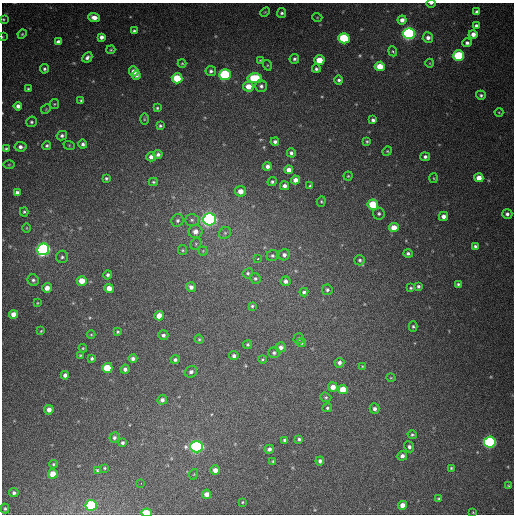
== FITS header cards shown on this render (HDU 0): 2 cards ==
NAXIS1  =                  512
NAXIS2  =                  512

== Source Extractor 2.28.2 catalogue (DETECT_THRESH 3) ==
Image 512 x 512 px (HDU 0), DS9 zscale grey, 1 PNG px = 1 image px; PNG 516 x 516 px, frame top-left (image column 1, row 512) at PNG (2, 3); each listed source drawn as its Kron ellipse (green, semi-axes under 4 px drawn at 4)
Background 430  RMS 12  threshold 36.2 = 3 sigma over >= 5 px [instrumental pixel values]
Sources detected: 184; all 184 listed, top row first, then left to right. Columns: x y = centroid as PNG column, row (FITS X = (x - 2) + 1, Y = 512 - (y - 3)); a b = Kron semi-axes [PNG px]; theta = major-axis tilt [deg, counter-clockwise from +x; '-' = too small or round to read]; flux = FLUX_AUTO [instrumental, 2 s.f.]
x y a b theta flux
431 3 4 2 - 1000
265 12 5 3 - 770
477 12 4 4 - 2500
282 13 5 4 - 1600
94 17 6 4 -20 5700
317 17 5 3 - 700
3 19 4 3 - 840
402 20 4 4 - 4200
476 26 4 4 - 2500
134 31 4 3 - 1500
409 33 6 5 - 230000
22 34 5 4 - 920
473 34 4 4 - 4800
2 37 3 2 - 530
101 37 4 4 - 3200
344 38 5 5 - 54000
428 38 5 5 - 3400
58 42 4 4 - 3100
467 43 5 4 - 2200
111 50 5 3 - 860
393 51 5 4 - 920
459 56 5 5 - 58000
87 57 6 4 44 2700
294 59 5 4 - 1900
260 60 4 3 - 830
319 60 5 5 - 14000
182 63 4 4 - 880
430 63 4 3 - 610
267 65 5 3 - 720
380 66 5 4 - 15000
44 69 5 4 - 1500
316 69 4 4 - 1700
134 71 5 4 - 7500
211 71 5 5 - 2100
136 75 4 4 - 2800
225 75 5 5 - 99000
177 78 5 5 - 28000
255 78 7 5 -1 38000
339 80 5 4 - 1700
248 86 5 5 - 9500
261 86 6 6 - 2200
28 89 4 3 - 860
481 95 5 4 - 1600
81 100 4 4 - 1400
54 104 5 5 - 1000
18 106 4 4 - 3600
157 108 4 4 - 1100
46 109 5 4 - 800
499 112 4 4 - 720
144 119 5 3 - 840
373 120 4 4 - 2200
31 122 5 5 - 1500
160 126 4 3 - 1200
62 136 5 4 - 2000
367 141 4 3 - 990
275 142 4 3 - 1900
83 144 5 4 - 2100
69 145 6 4 -18 850
47 146 4 4 - 1500
20 147 6 5 - 3000
6 149 4 3 - 1100
387 151 5 4 - 1000
291 153 4 4 - 2100
158 154 4 4 - 2400
151 157 4 4 - 3100
425 157 5 4 - 2100
9 165 6 4 1 820
267 166 4 4 - 3300
289 170 4 4 - 5300
348 176 4 4 - 810
106 178 4 4 - 1300
434 178 5 3 - 800
479 178 4 4 - 7600
295 180 4 4 - 5200
153 182 4 4 - 1100
272 182 5 4 - 1500
284 186 4 4 - 3000
310 186 3 3 - 1200
240 191 5 5 - 7500
17 193 4 4 - 3700
321 201 5 4 - 1000
373 205 5 5 - 31000
24 212 4 4 - 1000
379 214 6 5 - 1600
507 214 5 5 - 2500
443 216 4 4 - 4700
209 219 6 6 - 330000
177 220 6 6 - 2000
192 220 7 6 - 2100
27 228 5 3 - 650
394 228 5 4 - 11000
195 232 7 6 - 5400
225 233 6 5 - 1800
196 244 6 5 - 1400
475 246 4 3 - 1700
43 249 6 6 - 270000
182 250 5 4 - 1100
203 251 4 4 - 860
408 253 5 4 - 1800
284 255 6 5 - 2700
272 256 6 5 - 1600
62 257 6 6 - 1800
258 258 3 3 - 5900
360 260 5 5 - 1600
248 273 5 5 - 1400
108 275 5 4 - 1800
255 278 5 5 - 1500
33 280 6 5 - 1900
82 281 5 5 - 10000
285 281 5 5 - 2700
458 284 4 3 - 1300
418 286 3 3 - 1500
191 287 5 4 - 3400
47 288 5 4 - 5600
109 288 4 4 - 7200
411 288 4 3 - 990
327 290 5 5 - 1700
304 292 4 4 - 1600
37 303 4 4 - 750
252 306 4 3 - 1100
13 314 4 4 - 7300
159 316 5 4 - 9900
413 326 5 4 - 1200
41 331 4 2 - 660
118 332 3 3 - 1100
91 335 4 3 - 670
163 335 5 5 - 2200
199 339 4 4 - 950
299 339 5 5 - 1200
301 343 5 4 - 990
248 345 4 4 - 1200
281 347 5 5 - 3800
83 348 4 4 - 840
274 353 6 5 - 1700
80 355 3 2 - 710
234 356 5 4 - 2300
92 358 4 4 - 1400
133 358 4 4 - 2300
262 359 4 4 - 1100
175 360 4 4 - 1900
339 363 5 5 - 2800
362 366 4 3 - 680
107 368 5 5 - 23000
125 369 4 4 - 2700
191 372 6 5 - 2900
65 375 4 4 - 2700
391 378 5 3 - 650
333 387 5 4 - 5700
343 389 5 4 - 14000
326 397 5 4 - 1100
162 400 5 4 - 3000
327 408 5 4 - 1300
374 409 5 5 - 2400
49 410 5 4 - 4300
412 435 4 4 - 1300
114 437 5 5 - 2000
299 439 4 4 - 1600
285 440 4 4 - 3000
490 442 6 5 - 160000
122 443 4 4 - 1600
196 447 6 5 - 210000
409 447 6 5 - 2000
269 449 4 4 - 2600
402 456 5 4 - 3000
273 461 3 3 - 930
320 461 4 4 - 2500
53 464 4 3 - 1000
104 468 4 3 - 870
451 468 3 3 - 1000
97 470 3 3 - 940
215 470 5 4 - 5200
53 474 5 5 - 13000
194 474 5 3 - 650
141 483 2 2 - 2100
508 485 4 3 - 800
14 493 5 4 - 1900
207 494 4 4 - 5400
439 499 3 3 - 1000
242 502 3 2 - 660
91 505 6 5 - 66000
402 505 4 4 - 5600
5 509 5 4 - 1200
146 513 5 4 - 32000
473 513 3 2 - 540
At the frame edge (FLAGS 8, measured only in part): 4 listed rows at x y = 431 3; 3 19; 2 37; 146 513